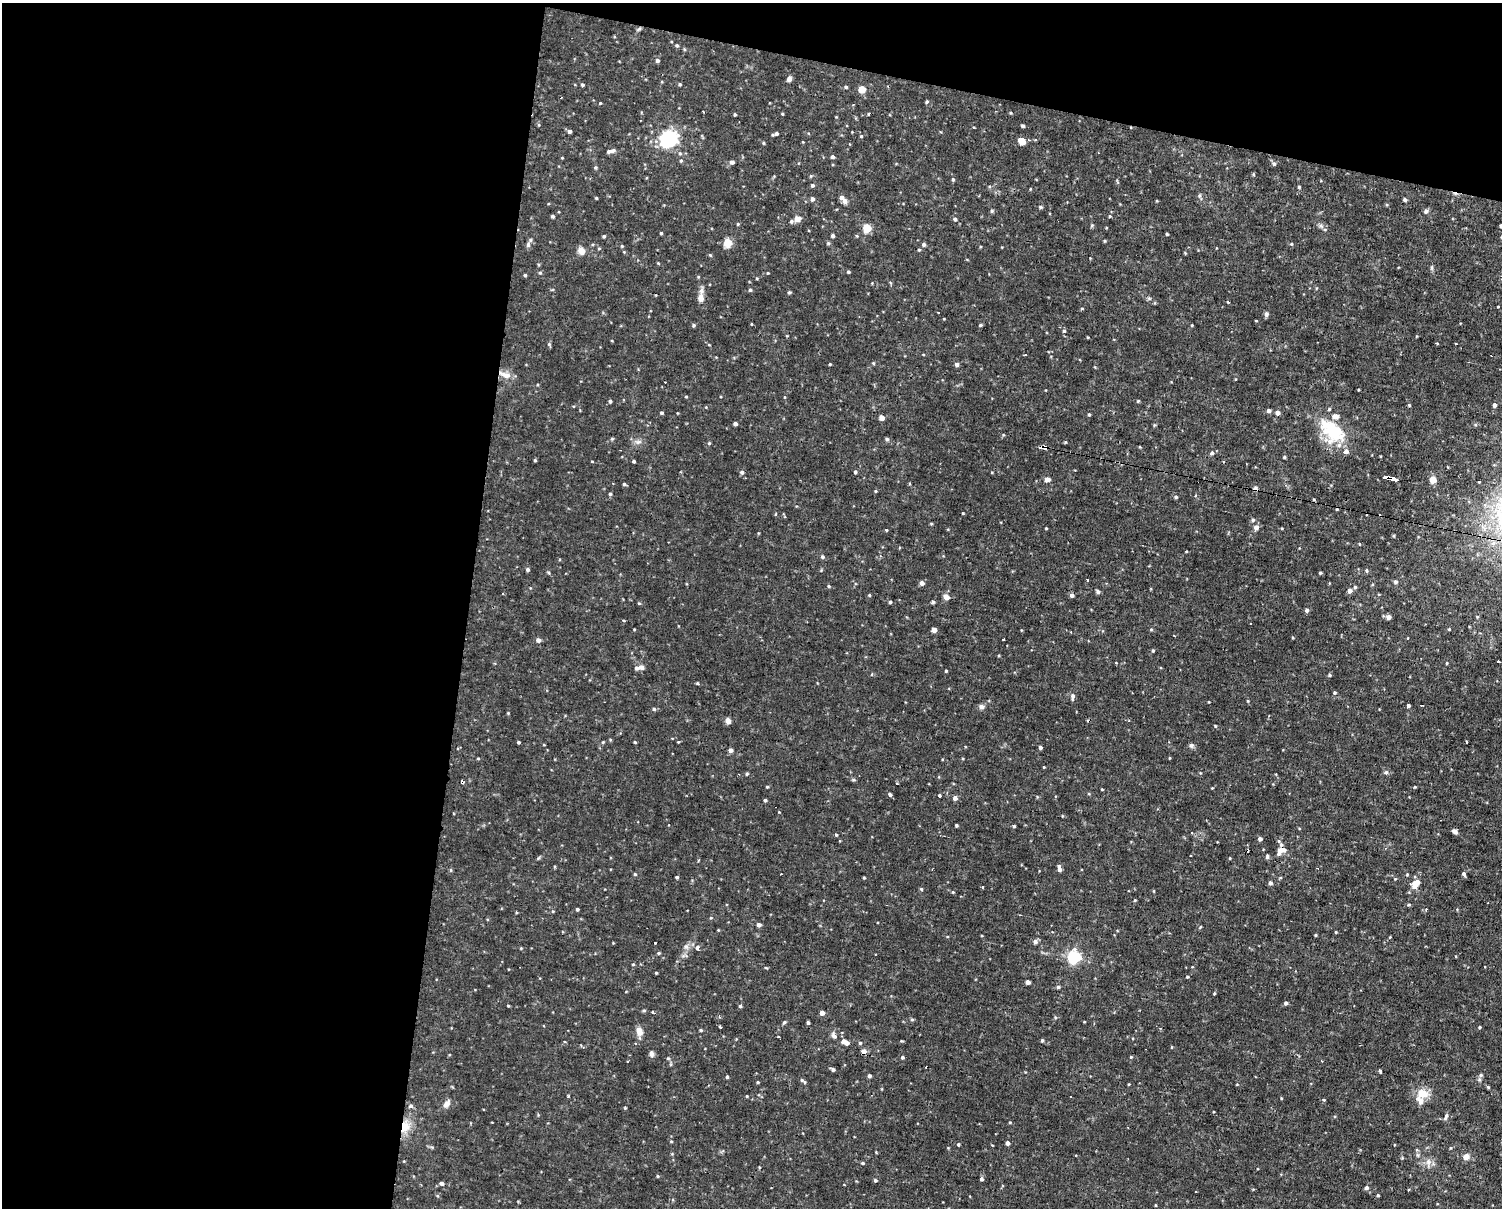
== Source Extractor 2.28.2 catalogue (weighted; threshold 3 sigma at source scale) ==
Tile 1 of 3 x 4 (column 1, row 1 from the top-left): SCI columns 140-1639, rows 3799-5004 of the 4978 x 5004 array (HDU 1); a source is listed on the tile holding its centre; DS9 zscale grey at full resolution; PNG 1504 x 1210 px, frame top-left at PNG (2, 3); no overlay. Shown black and unused: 36% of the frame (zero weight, under 2 of 3 exposures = <1% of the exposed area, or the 3 px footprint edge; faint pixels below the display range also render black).
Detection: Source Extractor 2.28.2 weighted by HDU 2 'WHT'; one run over the whole footprint, this tile lists its part. Background 0.0153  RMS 0.0031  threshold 0.0141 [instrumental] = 3 sigma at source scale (4.5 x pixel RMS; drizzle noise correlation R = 1.50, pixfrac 1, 0.05/0.05 arcsec/px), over >= 5 px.
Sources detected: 314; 8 cosmic-ray / hot-pixel residue — not listed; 8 inside a brighter listed object's ellipse — not listed separately; the other 298 listed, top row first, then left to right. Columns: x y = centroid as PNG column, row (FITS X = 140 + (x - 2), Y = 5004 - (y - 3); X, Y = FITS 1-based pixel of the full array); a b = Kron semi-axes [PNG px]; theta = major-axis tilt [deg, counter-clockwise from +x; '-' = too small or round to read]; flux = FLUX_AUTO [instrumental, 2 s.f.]
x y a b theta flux
639 29 7 4 44 0.51
677 45 5 4 - 0.43
657 60 5 4 - 0.72
789 79 5 4 - 1.3
680 84 4 4 - 0.35
582 85 4 3 - 0.47
846 87 4 3 - 0.5
862 89 5 5 - 6.3
927 101 4 4 - 0.39
600 103 4 3 - 0.26
1011 113 4 3 - 0.28
782 114 4 3 - 0.28
868 114 3 3 - 0.85
735 115 3 3 - 0.41
1022 126 3 3 - 0.6
973 127 3 2 - 0.61
569 131 4 4 - 0.95
776 134 6 5 - 0.78
861 136 4 4 - 0.34
668 139 10 9 - 43
1029 140 3 3 - 0.3
1022 141 7 6 - 2.6
803 142 4 2 - 0.22
610 151 11 4 15 1
832 157 4 4 - 0.66
681 161 5 4 - 0.44
732 162 4 4 - 1
1274 164 6 4 -14 0.59
595 167 5 4 - 0.42
953 179 5 4 - 0.47
812 185 4 4 - 0.58
1299 187 4 4 - 0.32
1030 189 4 3 - 0.23
596 198 3 3 - 0.29
812 199 5 4 - 0.98
1405 199 4 4 - 0.7
845 201 6 6 - 1.2
1040 207 5 4 - 0.46
992 211 5 5 - 0.38
1426 211 6 5 - 0.81
552 216 4 3 - 0.52
1110 216 4 4 - 0.35
797 219 6 6 - 2.1
955 219 5 4 - 0.61
791 221 5 5 - 0.56
738 224 4 4 - 0.33
1092 225 5 4 - 0.41
1321 226 8 4 -44 0.76
1501 226 4 4 - 0.59
867 228 5 5 - 11
661 233 3 3 - 0.39
1167 234 3 3 - 0.34
604 236 3 3 - 0.44
833 236 4 3 - 0.82
1105 241 4 3 - 0.29
727 243 9 8 - 3.5
924 244 5 4 - 0.67
1291 244 4 4 - 0.36
528 245 7 5 72 0.78
622 246 4 4 - 0.31
599 248 5 3 - 0.31
581 251 9 7 -49 2.1
710 255 6 3 -45 0.34
658 263 4 4 - 0.25
1432 268 8 4 82 0.51
848 272 4 3 - 0.37
540 273 4 4 - 0.39
768 273 3 3 - 0.27
525 275 4 3 - 0.55
750 290 4 4 - 0.44
789 292 4 4 - 0.4
701 298 9 7 -90 2.4
1149 298 6 4 -1 0.46
1498 307 3 3 - 0.67
1082 309 4 3 - 0.34
938 313 3 2 - 0.26
1266 314 5 4 - 0.93
1256 320 3 3 - 0.54
751 324 4 2 - 0.19
694 325 4 4 - 0.48
980 325 4 3 - 0.41
1192 325 4 3 - 0.25
1064 330 5 4 - 0.4
549 344 6 4 -45 0.43
1438 344 3 3 - 0.86
873 363 4 4 - 0.32
830 364 3 3 - 0.29
956 364 5 4 - 0.9
505 375 17 7 -20 2.8
686 397 4 3 - 0.26
610 401 4 3 - 0.57
1138 401 4 3 - 0.3
1409 405 4 3 - 0.34
1494 405 4 4 - 1.2
1269 410 5 4 - 0.91
662 413 4 3 - 0.42
1278 413 5 4 - 1.4
1089 414 4 4 - 0.38
882 418 4 4 - 2.4
735 424 4 3 - 0.99
1332 431 37 23 -43 16
887 439 5 4 - 0.55
638 442 9 5 14 1
709 443 4 4 - 0.35
1042 447 6 3 12 36
1212 453 5 5 - 0.66
1284 457 4 3 - 0.4
535 460 3 3 - 0.36
633 461 3 3 - 0.88
742 472 5 5 - 0.69
855 472 4 4 - 0.54
992 472 4 2 - 0.22
1047 479 5 4 - 2.5
1393 479 6 3 -16 110
1433 480 5 5 - 4.1
1479 481 3 3 - 1.3
624 484 4 4 - 0.43
875 491 4 4 - 0.3
610 494 4 4 - 0.4
1176 497 4 3 - 0.49
1314 499 5 3 - 0.29
963 513 3 3 - 0.27
1253 520 5 5 - 0.51
1256 527 5 5 - 1.6
1046 528 3 3 - 0.24
887 530 3 3 - 4.5
1359 544 3 3 - 0.33
822 557 5 5 - 0.59
528 570 4 4 - 0.64
1366 570 5 3 - 0.37
549 572 5 4 - 0.4
1320 573 4 3 - 0.39
1087 580 3 2 - 0.39
1395 582 5 4 - 0.71
922 583 4 4 - 1.4
829 586 5 4 - 0.38
1355 587 4 4 - 0.45
1349 591 5 5 - 1.4
1098 592 4 4 - 0.82
503 593 3 2 - 0.38
869 595 4 4 - 0.3
1072 595 4 4 - 0.92
946 597 7 6 - 1.8
890 602 4 3 - 0.45
933 602 5 5 - 0.43
639 603 5 3 - 0.28
1307 610 5 4 - 0.72
1389 617 5 4 - 1.5
624 621 3 3 - 0.79
634 629 3 2 - 0.26
1151 629 6 4 0 0.3
1449 629 4 3 - 0.3
934 630 4 4 - 2
1021 630 4 3 - 0.24
1174 636 3 2 - 0.23
1004 639 3 3 - 0.71
538 640 4 4 - 1.3
1153 651 4 3 - 0.39
1499 662 3 3 - 0.82
495 663 4 3 - 0.32
1447 663 3 3 - 0.3
641 667 8 7 - 1.1
946 671 3 3 - 0.33
1329 675 4 4 - 0.41
697 683 4 3 - 0.32
1335 692 4 4 - 0.42
1073 696 7 5 86 1
1248 701 5 3 - 0.29
1408 705 3 3 - 0.72
981 707 7 6 - 0.91
654 709 5 4 - 0.52
508 713 3 3 - 0.25
728 721 6 5 - 1.5
1215 726 4 3 - 0.29
518 742 3 3 - 0.42
603 742 5 4 - 0.31
635 742 5 3 - 0.27
678 742 4 3 - 0.25
1191 745 7 6 - 0.67
1040 747 4 3 - 0.68
730 750 4 4 - 1.3
478 758 5 3 - 0.23
1169 758 4 3 - 0.22
1044 767 3 2 - 0.22
1386 772 6 5 - 0.61
747 774 4 4 - 0.34
854 780 6 3 0 0.39
462 782 4 4 - 1.1
896 783 3 3 - 0.38
767 787 3 3 - 0.31
1415 787 3 3 - 0.27
1212 788 3 3 - 0.23
1102 789 3 2 - 0.2
890 795 4 3 - 0.98
939 795 3 3 - 0.79
955 798 4 4 - 1.4
765 800 4 3 - 0.54
779 812 3 3 - 0.18
956 825 3 3 - 0.41
1014 826 3 3 - 0.35
1455 831 6 4 -39 1.1
1192 833 4 3 - 0.3
836 835 4 3 - 0.37
1260 839 4 4 - 1.1
1280 850 12 6 72 2.4
1267 857 5 4 - 0.58
1230 858 4 3 - 0.22
1059 868 7 4 -77 1.3
451 870 5 3 - 0.34
635 874 4 4 - 0.36
1407 874 4 4 - 0.28
1464 874 6 4 -63 0.66
677 877 3 3 - 0.5
864 878 3 3 - 0.32
1270 883 4 4 - 0.91
1415 884 9 7 49 4.2
982 887 3 3 - 0.82
921 889 4 3 - 0.4
953 892 4 4 - 0.27
1135 900 4 4 - 0.28
1409 905 6 3 8 0.37
577 909 3 3 - 0.53
711 918 4 3 - 0.26
759 925 4 4 - 1.2
1200 927 4 3 - 0.27
1336 932 3 3 - 0.28
1315 935 3 3 - 0.29
1390 937 4 3 - 0.29
1035 942 5 5 - 1.1
655 943 3 2 - 0.38
686 946 7 4 0 0.74
697 948 4 3 - 4.7
658 953 5 4 - 0.44
1074 957 6 5 - 52
633 964 4 4 - 0.3
766 968 5 3 - 0.26
656 973 3 3 - 0.29
1187 977 4 3 - 0.31
1028 982 4 4 - 1.5
1058 987 4 4 - 0.53
1214 993 4 3 - 0.3
1286 1003 4 4 - 0.69
508 1006 4 3 - 0.28
740 1006 4 4 - 0.56
644 1010 4 4 - 0.45
652 1013 4 3 - 1
822 1013 4 4 - 1.8
912 1020 6 4 0 0.37
784 1022 6 4 52 0.43
1084 1022 4 2 - 0.2
808 1023 3 3 - 0.66
720 1027 3 3 - 3.2
1480 1027 4 3 - 0.33
701 1030 4 4 - 0.41
639 1031 10 7 -70 2.3
834 1036 10 6 -58 1
1042 1040 4 4 - 0.4
847 1043 6 5 - 1.4
860 1043 4 4 - 0.43
863 1051 4 4 - 2.1
651 1054 8 6 -83 0.95
902 1057 4 4 - 0.53
1131 1057 4 3 - 0.32
927 1067 3 2 - 0.51
833 1069 4 3 - 0.72
1380 1071 3 3 - 1
1481 1075 6 5 - 0.58
869 1076 4 3 - 0.75
727 1077 4 3 - 0.46
802 1080 6 5 - 0.56
758 1082 4 3 - 0.33
1488 1087 4 4 - 0.29
1422 1093 12 10 1 4.7
747 1096 4 3 - 0.23
1281 1098 4 3 - 0.23
1323 1100 3 3 - 1
447 1104 10 7 46 1.5
411 1106 6 5 - 0.76
625 1108 4 3 - 0.36
1446 1117 8 5 72 0.72
1010 1122 5 3 - 0.28
405 1127 17 11 79 5
671 1141 5 3 - 0.26
1007 1143 4 4 - 1.4
958 1144 4 3 - 0.43
876 1152 3 2 - 0.32
1418 1155 6 4 -70 0.54
1466 1157 7 6 - 2.1
1428 1162 9 8 - 1.6
862 1163 4 3 - 0.41
759 1167 4 3 - 0.25
657 1176 5 3 - 0.27
982 1179 4 3 - 0.96
875 1180 5 4 - 0.46
441 1183 5 4 - 1.1
844 1185 3 2 - 0.25
1366 1188 5 5 - 0.85
1378 1195 3 3 - 0.42
Overlapping masked pixels (flux is a lower limit): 7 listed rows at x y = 505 375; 1042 447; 1393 479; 462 782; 863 1051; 927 1067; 405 1127
Isophote crosses this tile's border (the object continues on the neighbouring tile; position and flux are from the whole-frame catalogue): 1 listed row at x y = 1501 226